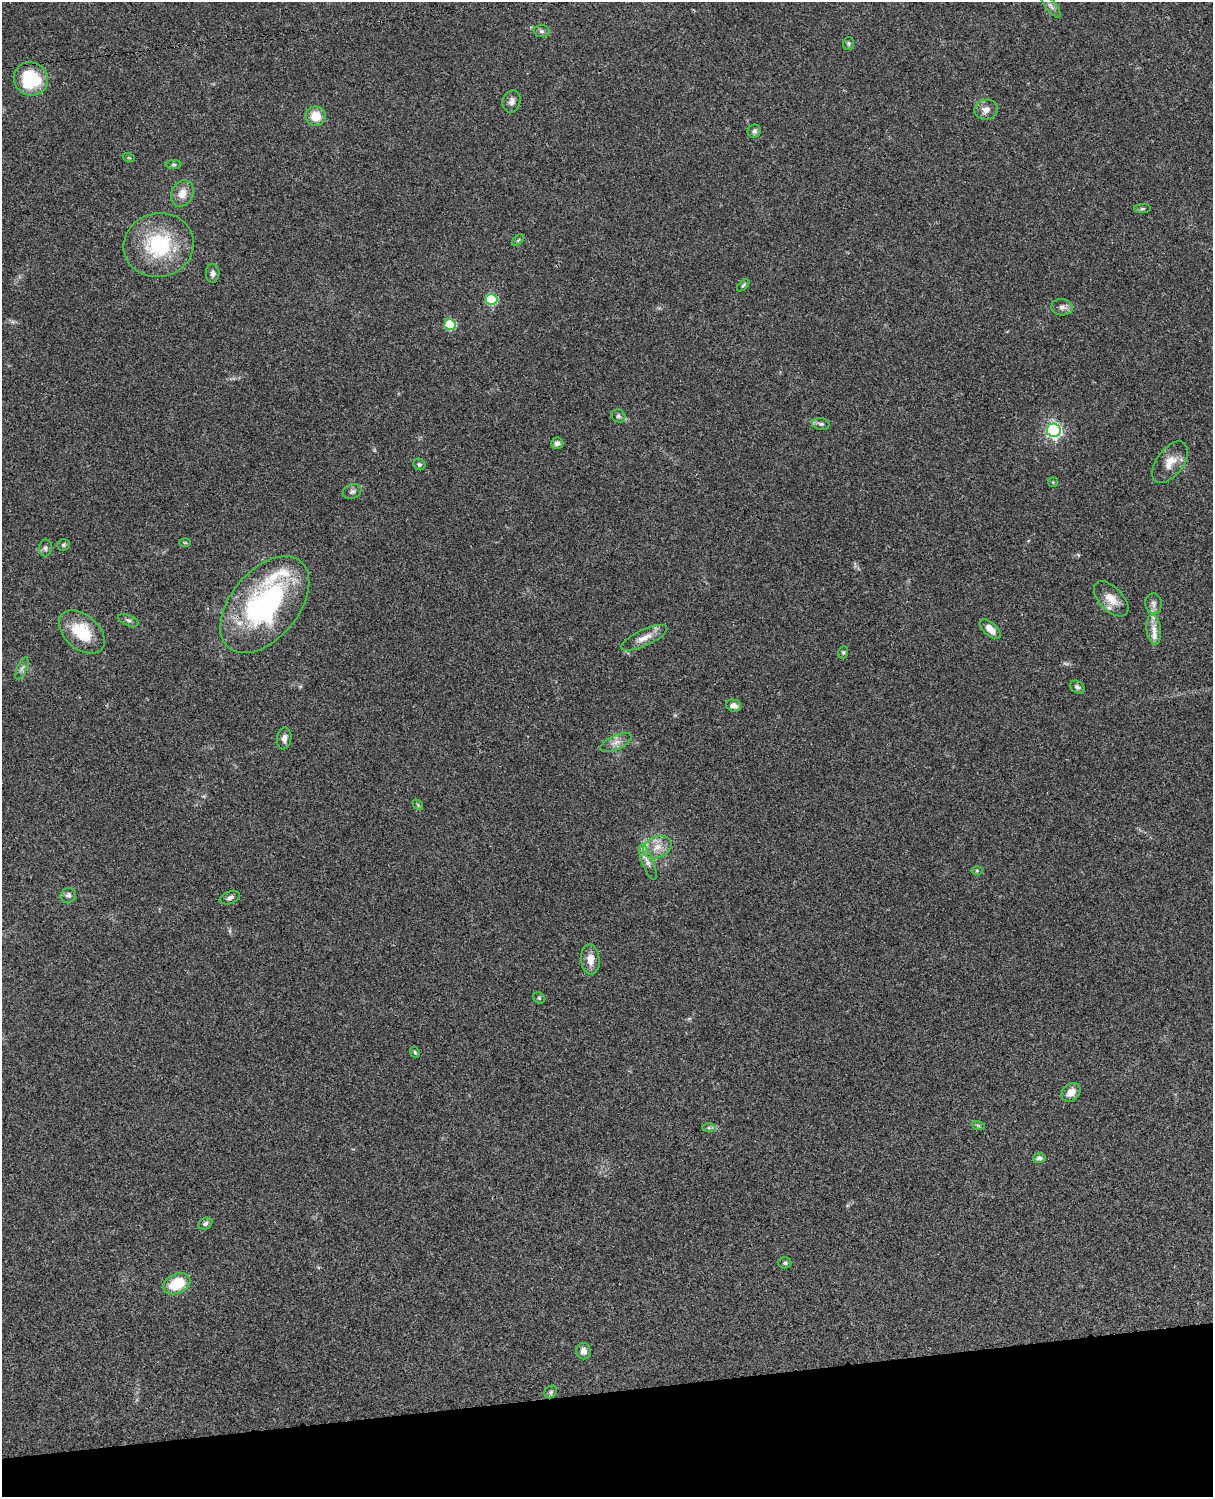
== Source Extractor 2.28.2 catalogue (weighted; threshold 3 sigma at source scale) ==
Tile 10 of 4 x 3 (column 2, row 3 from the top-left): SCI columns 1334-2544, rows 278-1772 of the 5085 x 4926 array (HDU 1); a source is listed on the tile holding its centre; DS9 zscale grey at full resolution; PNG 1215 x 1499 px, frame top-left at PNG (2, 2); each listed source drawn as its Kron ellipse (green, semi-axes under 4 px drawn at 4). Shown black and unused: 7% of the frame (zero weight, under 3 of 4 exposures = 6% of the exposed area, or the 3 px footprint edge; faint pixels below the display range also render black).
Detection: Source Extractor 2.28.2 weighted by HDU 2 'WHT'; one run over the whole footprint, this tile lists its part. Background 0.0752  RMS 0.0058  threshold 0.0259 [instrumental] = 3 sigma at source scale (4.5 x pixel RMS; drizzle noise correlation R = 1.50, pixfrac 1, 0.05/0.05 arcsec/px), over >= 5 px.
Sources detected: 67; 1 too faint to see at this stretch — neither listed nor drawn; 4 inside a brighter listed object's ellipse — not listed separately; the other 62 listed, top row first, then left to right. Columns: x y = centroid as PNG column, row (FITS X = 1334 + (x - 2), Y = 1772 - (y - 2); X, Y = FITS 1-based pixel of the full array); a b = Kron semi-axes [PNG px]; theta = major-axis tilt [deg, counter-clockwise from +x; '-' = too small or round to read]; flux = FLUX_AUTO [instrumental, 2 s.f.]
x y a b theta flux
1051 6 14 5 -51 2.3
542 31 8 6 -5 1.4
848 43 6 5 - 0.94
31 79 17 16 - 34
512 101 11 8 75 2.7
986 110 12 10 16 3.8
316 116 10 9 - 9.6
754 131 7 6 - 1.5
129 158 6 4 -19 0.74
174 164 8 4 0 0.91
182 193 14 10 63 6.2
1142 209 8 4 0 0.93
518 240 7 4 45 0.87
159 245 35 32 14 44
213 273 9 7 88 2.2
743 285 7 4 45 0.85
491 299 6 5 - 33
1062 307 11 8 -4 2.4
450 324 6 5 - 26
618 416 7 6 - 1.3
821 424 9 5 -9 1.6
1054 430 7 6 - 150
557 443 6 5 - 1.9
1170 462 24 13 54 8.2
419 464 6 5 - 1
1053 482 5 5 - 0.7
352 492 10 7 23 1.8
185 543 6 4 -1 0.64
63 545 6 5 - 1.2
45 548 8 6 82 1.6
1111 599 21 11 -46 8.2
1153 604 10 8 -86 2.6
265 605 56 34 50 100
128 620 11 5 -21 1.5
990 629 13 6 -44 5.9
1154 630 15 7 -83 4.5
82 632 26 17 -41 21
644 638 25 8 25 6.1
843 652 6 5 - 0.82
22 668 12 4 66 1.8
1077 687 8 6 -30 1.4
734 706 7 6 - 2.9
284 738 11 7 82 2.6
616 742 17 7 25 4
418 805 6 4 -47 0.73
657 847 15 10 23 6.5
648 862 19 5 -69 3.8
977 870 6 4 0 0.64
68 895 8 7 - 2.1
230 898 10 6 19 1.9
590 959 15 9 -84 6.1
539 998 6 5 - 0.85
415 1052 6 4 -68 0.67
1071 1092 10 8 43 5.2
978 1125 7 4 -19 0.91
709 1128 7 4 0 1.1
1039 1158 6 5 - 1.8
205 1224 7 5 25 1.4
785 1263 6 5 - 1
177 1284 14 9 26 19
583 1351 8 7 - 3.1
551 1392 7 5 47 1.2